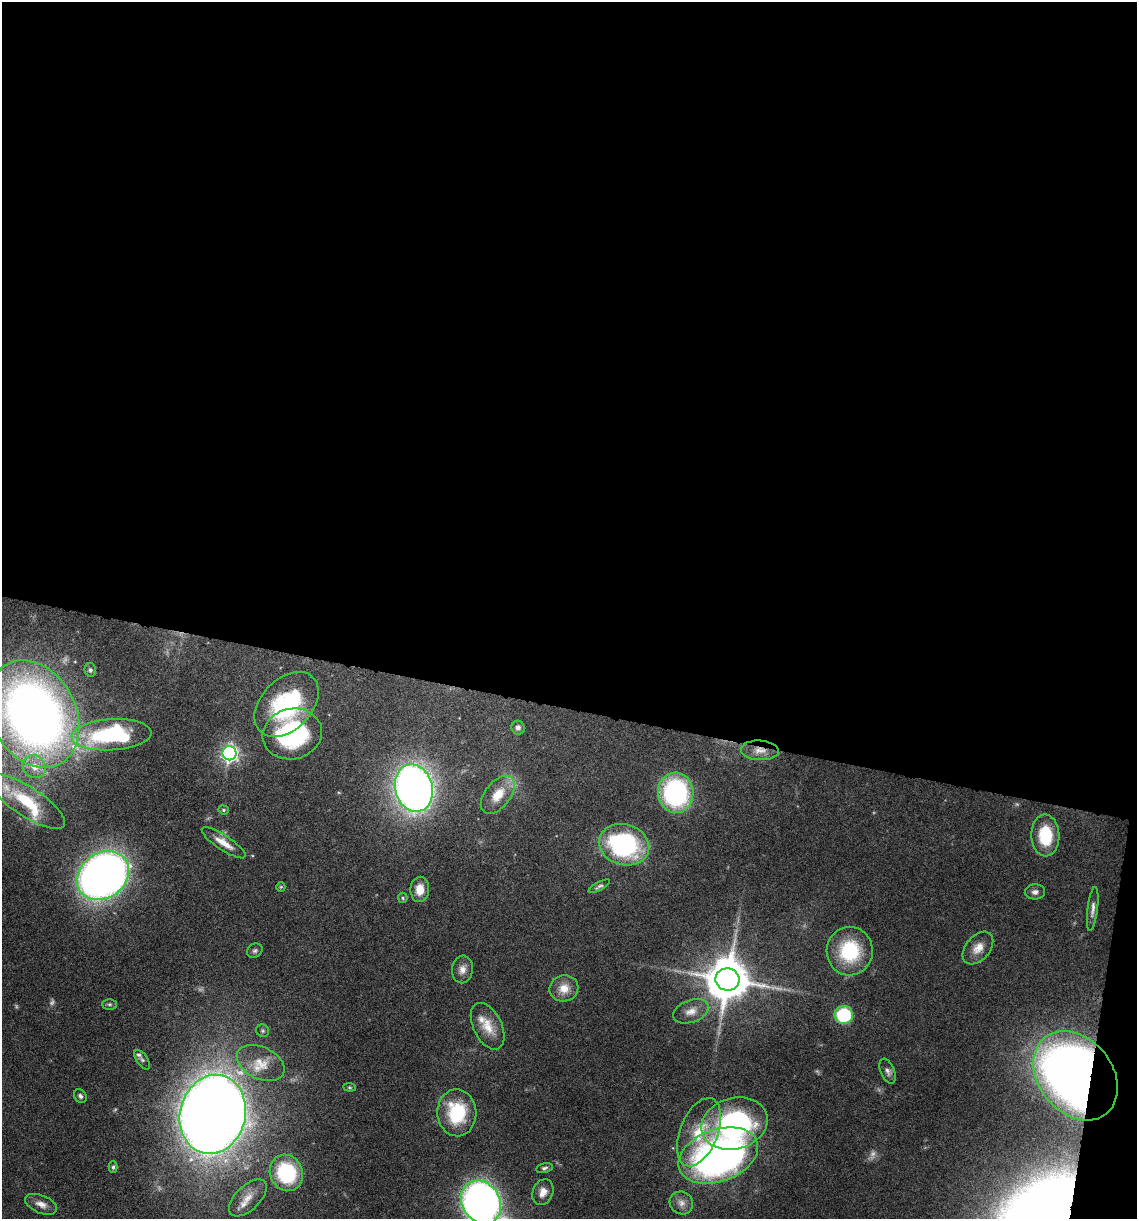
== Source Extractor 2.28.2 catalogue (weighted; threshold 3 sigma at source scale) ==
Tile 4 of 4 x 4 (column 4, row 1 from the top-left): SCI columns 3641-4775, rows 3652-4868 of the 4893 x 4871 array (HDU 1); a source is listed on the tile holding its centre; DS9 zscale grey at full resolution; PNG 1139 x 1221 px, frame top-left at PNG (2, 2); each listed source drawn as its Kron ellipse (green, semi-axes under 4 px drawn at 4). Shown black and unused: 59% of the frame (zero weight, under 10 of 20 exposures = <1% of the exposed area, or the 3 px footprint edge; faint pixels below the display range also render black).
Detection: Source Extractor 2.28.2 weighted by HDU 2 'WHT'; one run over the whole footprint, this tile lists its part. Background 0.0424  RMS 0.0026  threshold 0.0105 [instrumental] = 3 sigma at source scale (4.09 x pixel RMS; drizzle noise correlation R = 1.36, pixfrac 0.8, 0.05/0.05 arcsec/px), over >= 5 px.
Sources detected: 64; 4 too faint to see at this stretch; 1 inside a brighter object's white glare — neither listed nor drawn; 5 inside a brighter listed object's ellipse — not listed separately; the other 54 listed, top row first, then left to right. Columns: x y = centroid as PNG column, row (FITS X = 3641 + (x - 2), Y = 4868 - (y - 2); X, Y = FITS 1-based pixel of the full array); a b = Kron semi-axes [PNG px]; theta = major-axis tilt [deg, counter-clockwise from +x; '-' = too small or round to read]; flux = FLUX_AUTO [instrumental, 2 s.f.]
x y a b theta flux
90 670 7 5 -75 0.6
287 704 38 25 46 27
34 714 56 42 -62 230
518 728 7 6 - 0.86
292 734 30 25 15 30
111 735 40 15 3 35
760 750 19 10 -2 2.7
229 753 7 7 - 89
34 767 12 11 - 3.2
414 788 24 18 -74 180
676 793 20 18 -87 39
498 795 22 12 51 5.2
27 802 44 14 -33 14
223 810 5 4 - 0.35
1045 835 21 14 -88 11
224 843 26 7 -33 3.3
624 845 25 20 -17 35
103 876 28 22 37 200
599 886 12 4 28 0.63
281 887 5 4 - 0.27
420 889 12 9 87 3.1
1035 892 10 7 5 1.1
403 898 5 4 - 0.34
1093 909 22 5 83 1.4
978 948 19 12 49 3
255 951 8 6 28 0.63
850 951 24 23 - 16
462 969 14 10 81 1.8
728 979 12 11 - 920
564 988 14 13 - 3.4
109 1004 7 5 0 0.49
691 1011 18 11 20 2.6
844 1015 9 9 - 16
488 1026 25 14 -64 4.5
262 1031 7 6 - 0.46
142 1060 11 5 -55 0.65
261 1063 25 16 -26 5.1
888 1071 13 7 -67 1.1
1076 1076 49 37 -51 260
349 1087 6 4 -7 0.32
80 1096 7 6 - 0.69
457 1113 23 19 -87 15
213 1114 40 33 76 580
734 1124 34 25 16 44
699 1132 36 19 68 9
718 1155 41 26 20 110
113 1167 6 4 89 0.44
544 1168 8 4 13 0.57
286 1173 18 16 -65 20
543 1192 13 10 68 2.1
248 1198 23 12 44 3.7
481 1202 23 18 -56 170
681 1203 12 11 - 1.8
41 1204 17 9 -23 1.9
Overlapping masked pixels (flux is a lower limit): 3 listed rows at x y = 760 750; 1045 835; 1076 1076
Isophote crosses this tile's border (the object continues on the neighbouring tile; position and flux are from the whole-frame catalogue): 2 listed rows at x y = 34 714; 481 1202